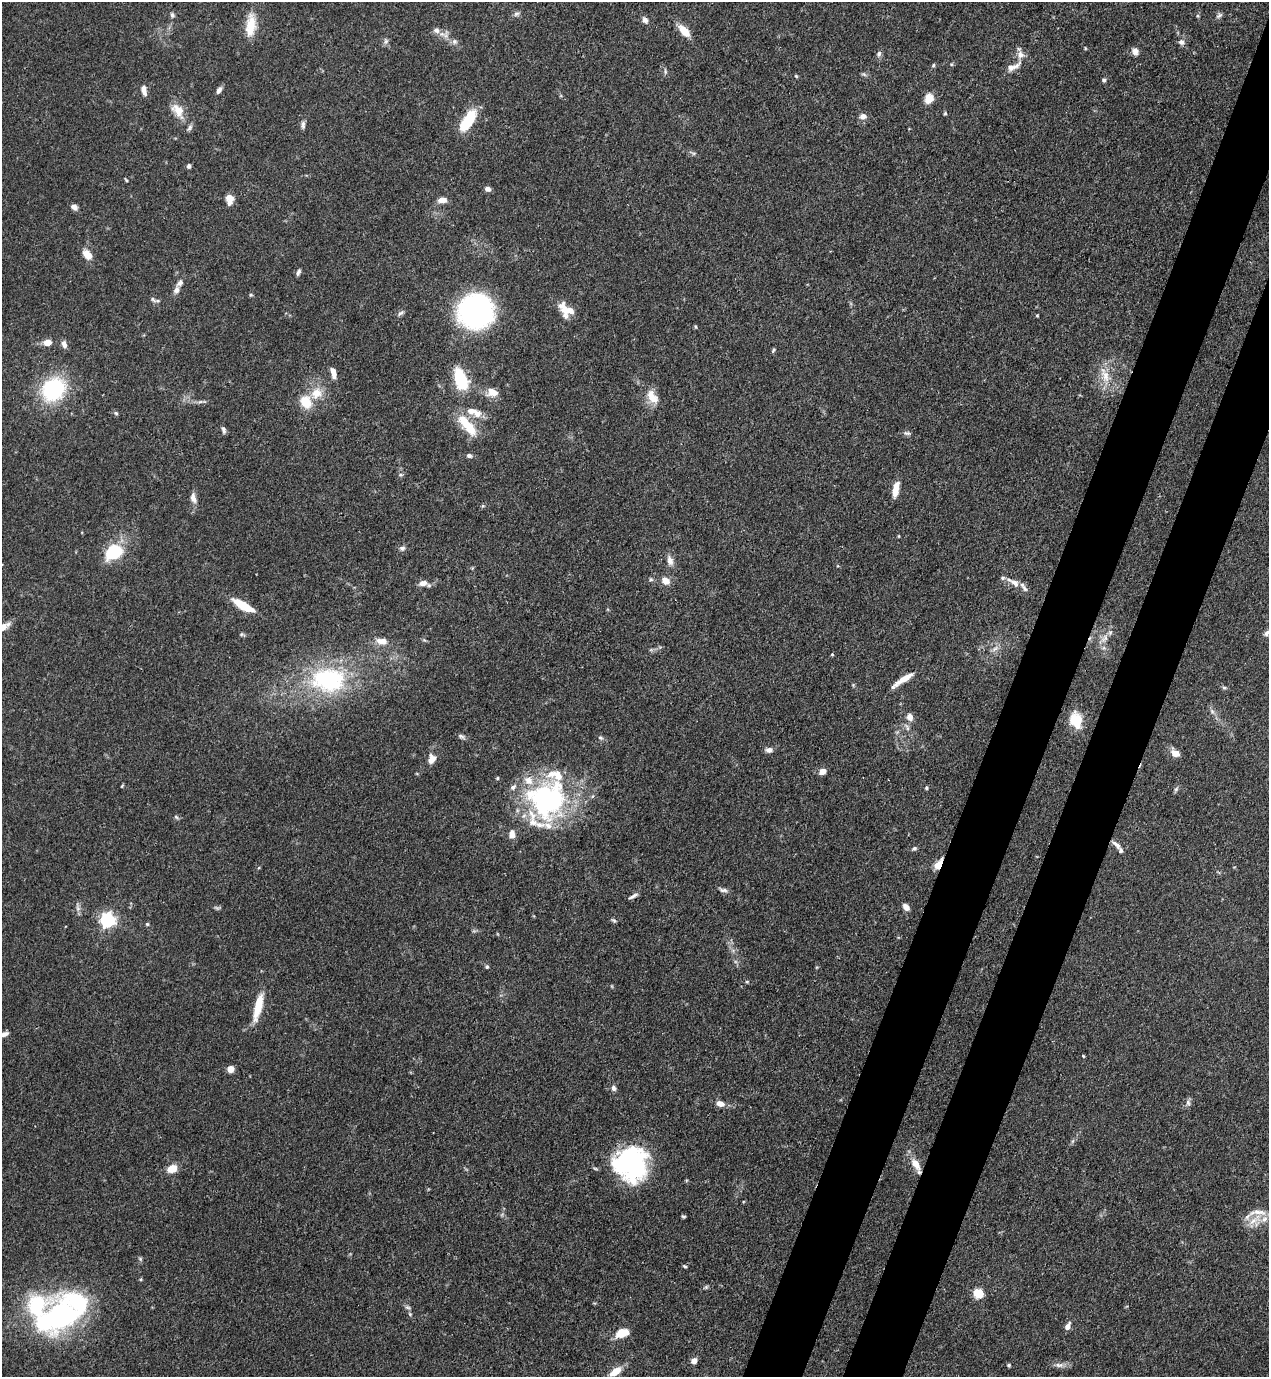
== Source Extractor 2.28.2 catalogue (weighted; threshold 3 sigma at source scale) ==
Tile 10 of 4 x 4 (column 2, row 3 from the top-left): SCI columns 1490-2756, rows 1419-2793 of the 5649 x 5585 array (HDU 1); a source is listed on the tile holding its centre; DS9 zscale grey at full resolution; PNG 1271 x 1379 px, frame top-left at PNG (2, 2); no overlay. Shown black and unused: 8% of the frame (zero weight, under 3 of 4 exposures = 7% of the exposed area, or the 3 px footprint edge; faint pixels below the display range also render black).
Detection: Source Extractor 2.28.2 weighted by HDU 2 'WHT'; one run over the whole footprint, this tile lists its part. Background 0.077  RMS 0.0036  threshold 0.0161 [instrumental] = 3 sigma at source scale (4.5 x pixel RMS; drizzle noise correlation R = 1.50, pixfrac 1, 0.05/0.05 arcsec/px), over >= 5 px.
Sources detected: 160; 1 too faint to see at this stretch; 2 cosmic-ray / hot-pixel residue — not listed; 19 inside a brighter listed object's ellipse — not listed separately; the other 138 listed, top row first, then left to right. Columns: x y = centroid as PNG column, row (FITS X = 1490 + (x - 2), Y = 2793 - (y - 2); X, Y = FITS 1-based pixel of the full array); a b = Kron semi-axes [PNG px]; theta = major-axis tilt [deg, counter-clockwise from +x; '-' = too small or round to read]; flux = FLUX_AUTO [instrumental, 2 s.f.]
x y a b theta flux
516 14 9 5 19 0.97
172 15 8 5 -63 0.85
1219 15 10 6 43 1
1198 16 5 4 - 0.45
645 20 8 7 - 1.6
251 25 28 11 85 7.8
436 30 8 8 - 1.7
684 31 12 7 -47 6.3
386 41 9 6 90 1.1
454 42 7 7 - 1.1
1182 42 9 7 -28 1.5
1085 48 5 3 - 0.3
1135 51 10 8 -56 1.7
879 54 9 6 72 1.1
1020 55 12 10 -89 2.6
952 64 6 3 71 0.42
933 65 6 4 68 0.56
1013 67 25 9 26 3.6
665 71 7 4 -89 0.65
864 74 8 5 -25 0.7
796 76 6 3 -45 0.4
1104 80 5 5 - 0.86
144 90 12 6 -75 2.2
219 90 9 5 60 1.2
929 98 11 9 66 4.5
178 111 23 13 -53 5.8
945 113 5 4 - 0.48
863 116 8 7 - 2
468 121 21 9 56 18
303 125 11 5 88 1.2
693 153 10 4 -18 0.77
189 166 6 5 - 0.89
126 180 6 3 -54 0.4
487 189 6 5 - 1.9
229 199 11 8 -88 3.5
442 200 9 6 3 3.1
74 207 8 6 -33 1.6
87 255 9 6 -51 5.3
298 272 8 4 67 0.91
176 290 10 7 62 1.7
251 295 5 4 - 0.46
153 299 11 6 -38 1.1
566 309 21 11 -32 6.1
476 311 23 23 - 110
401 313 10 5 37 0.93
1037 316 4 3 - 0.36
695 327 6 3 -81 0.38
47 342 6 5 - 4.2
64 344 10 6 -76 1.8
773 350 7 4 54 0.55
333 373 14 6 -75 2.5
1105 375 26 11 -68 6.5
461 380 16 9 -68 26
53 390 24 21 50 33
493 392 13 9 -12 4.3
316 393 15 13 31 5.7
652 397 18 10 -61 5.8
200 402 8 3 19 0.77
305 402 13 11 -60 8.4
471 411 15 9 -3 3.5
116 413 6 4 -43 0.58
465 423 24 13 -47 10
223 430 9 4 -78 1.1
907 433 9 5 -7 0.98
469 456 7 5 -17 0.96
400 475 6 4 18 0.54
896 489 18 7 79 4.1
193 498 14 7 -75 2.2
402 548 8 5 9 1
114 552 12 9 33 30
670 560 14 8 -74 2.4
665 581 10 8 -42 3
423 583 10 7 7 2.5
1015 583 14 8 -31 2.8
243 606 23 7 -30 10
4 626 14 7 33 2.9
1266 633 9 5 51 1.1
242 634 7 5 -10 0.63
1104 638 14 6 28 2.1
424 640 6 4 -32 0.52
382 641 15 8 -8 3.4
995 648 10 6 34 1.5
832 654 4 3 - 0.39
904 678 27 6 34 5
328 680 40 28 -3 46
1224 688 6 4 -1 0.58
1212 711 9 5 -63 1.2
910 717 10 8 -79 2.2
1076 720 19 13 -74 8.2
907 727 13 5 -60 1.4
461 736 11 5 -30 0.95
600 738 7 5 -40 0.74
769 750 8 6 -2 1.7
1175 753 12 8 -24 2.6
431 759 10 7 64 3.5
822 771 7 6 - 2.7
497 778 4 4 - 0.4
122 786 5 3 - 0.35
926 788 5 4 - 0.59
1176 789 7 4 45 0.69
547 800 45 44 - 71
176 817 8 4 -37 0.63
512 834 10 7 -86 2.7
1116 845 16 5 -45 1.9
914 848 7 5 31 0.83
939 864 10 5 58 6.6
723 890 13 5 -13 1.3
633 896 13 4 28 1.2
906 907 9 6 -50 2.1
107 920 6 6 - 88
614 920 7 5 -39 0.65
147 924 4 4 - 0.49
487 967 5 5 - 0.59
747 982 5 4 - 0.43
258 1007 32 8 76 9.2
4 1034 10 5 23 1.4
1083 1056 3 2 - 0.54
230 1069 6 5 - 3.8
613 1088 7 6 - 1.2
1188 1102 10 5 -74 1.1
720 1104 9 6 -15 2.8
630 1164 35 34 - 50
916 1164 17 9 -55 4.6
172 1169 10 8 29 4.5
683 1216 7 3 -1 0.48
1255 1220 24 15 37 6.4
140 1259 6 5 - 0.6
141 1279 5 3 - 0.37
706 1287 6 5 - 0.55
978 1293 5 5 - 23
408 1307 8 5 -19 0.78
59 1316 41 24 25 100
1068 1326 8 5 66 2.4
622 1333 14 9 18 6.4
694 1361 7 6 - 2
1009 1365 5 5 - 0.52
1059 1365 13 6 -1 1.9
615 1372 14 7 35 5
Overlapping masked pixels (flux is a lower limit): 1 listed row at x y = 939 864
Isophote crosses this tile's border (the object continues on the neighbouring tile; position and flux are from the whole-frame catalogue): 2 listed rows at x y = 4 626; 4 1034